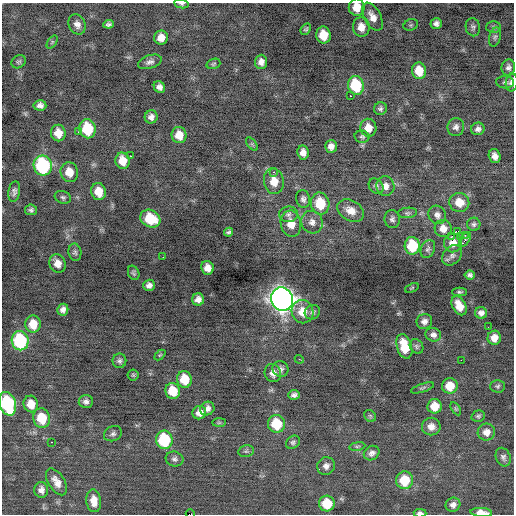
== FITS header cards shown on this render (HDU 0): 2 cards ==
NAXIS1  =                  512 / Axis length
NAXIS2  =                  512 / Axis length

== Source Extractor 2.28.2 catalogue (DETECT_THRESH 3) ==
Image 512 x 512 px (HDU 0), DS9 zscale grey, 1 PNG px = 1 image px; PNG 516 x 516 px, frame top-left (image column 1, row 512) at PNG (2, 3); each listed source drawn as its Kron ellipse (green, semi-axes under 4 px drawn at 4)
Background -0.24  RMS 0.9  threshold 2.7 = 3 sigma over >= 5 px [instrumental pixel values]
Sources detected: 146; all 146 listed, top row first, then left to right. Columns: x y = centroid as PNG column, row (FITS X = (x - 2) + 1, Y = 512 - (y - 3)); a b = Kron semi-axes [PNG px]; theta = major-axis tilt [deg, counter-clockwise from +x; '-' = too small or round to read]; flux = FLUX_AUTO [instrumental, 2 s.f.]
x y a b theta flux
181 4 7 4 -10 110
357 7 8 8 - 810
372 17 15 8 -61 550
77 24 10 8 -65 350
109 24 5 4 - 160
436 24 6 5 - 220
411 25 7 5 21 100
361 27 10 8 -85 570
473 27 9 7 -79 170
493 27 7 5 1 130
306 29 6 4 60 110
323 35 8 7 - 1200
495 37 10 5 74 160
161 38 7 7 - 510
52 42 7 4 54 85
19 62 7 6 - 120
150 62 12 6 19 260
261 62 7 6 - 350
213 64 7 5 18 96
508 67 8 7 - 210
419 71 8 7 - 1000
505 82 9 6 -4 140
512 82 9 6 83 250
356 85 9 8 - 2900
159 87 6 5 - 270
350 96 3 2 - 240
40 105 6 5 - 260
380 109 6 6 - 140
151 117 6 6 - 280
456 127 9 8 - 250
368 128 9 8 - 600
87 129 9 8 - 2500
478 129 7 6 - 210
78 132 3 2 - 120
58 133 8 7 - 720
179 135 8 7 - 780
362 137 7 6 - 130
252 144 8 4 -53 100
331 146 6 6 - 300
303 152 7 5 -84 360
130 156 2 2 - 390
495 156 7 6 - 350
123 161 8 7 - 840
43 165 10 9 - 6600
69 172 10 8 -74 800
274 172 3 3 - 110
274 181 13 10 -81 870
376 186 8 6 -50 170
385 186 10 9 - 400
14 192 10 6 80 220
98 192 9 7 -78 860
63 197 8 6 -20 140
303 199 9 7 -78 220
459 202 10 9 - 820
320 203 11 9 -78 1700
31 210 6 5 - 140
351 211 14 10 -31 650
407 213 9 5 5 130
289 214 9 7 6 240
437 215 9 8 - 280
150 219 10 8 -27 1800
392 219 9 7 -82 190
312 222 11 10 - 420
291 224 13 10 -82 850
474 224 6 6 - 150
443 228 8 8 - 520
458 231 3 2 - 1600
228 232 5 4 - 120
465 235 3 2 - 1000
461 236 3 3 - 55
451 237 2 2 - 520
465 240 8 4 59 240
453 243 9 9 - 360
412 246 9 7 -83 2100
428 249 9 6 64 170
75 252 9 6 -79 150
452 255 11 8 48 270
163 257 2 2 - 100
58 264 9 8 - 490
207 268 7 6 - 460
134 273 7 5 -65 110
470 275 5 4 - 160
149 285 6 5 - 260
412 288 7 3 24 68
459 292 7 4 -1 99
198 299 6 6 - 320
282 299 12 11 - 55000
459 306 10 6 -63 760
63 310 6 5 - 250
303 312 11 11 - 1000
312 312 8 7 - 160
481 313 6 5 - 250
424 321 8 7 - 270
33 324 9 7 -86 920
488 327 2 2 - 71
433 335 8 6 -17 250
494 338 7 6 - 520
20 341 9 8 - 5300
404 346 12 7 -73 1500
416 346 8 6 -55 140
160 355 6 4 44 74
299 359 4 3 - 54
461 360 2 2 - 270
119 361 7 7 - 170
280 369 8 7 - 240
273 373 9 8 - 380
133 375 5 5 - 81
184 379 8 7 - 1200
450 386 8 7 - 970
497 386 7 6 - 120
423 388 12 4 18 120
173 391 8 7 - 1200
294 395 6 5 - 200
86 401 7 6 - 220
8 404 12 8 -73 6100
31 404 8 7 - 770
435 406 7 7 - 990
207 409 7 6 - 300
456 409 7 4 -58 88
199 413 7 6 - 450
370 416 6 5 - 93
478 416 7 5 16 120
42 418 10 8 -76 1500
219 423 7 4 0 85
276 424 9 8 - 1900
431 426 9 9 - 450
486 432 9 8 - 440
113 434 9 7 22 190
164 440 9 8 - 3500
52 442 3 2 - 250
293 442 7 6 - 140
357 446 8 4 8 110
246 451 8 6 11 120
372 453 8 7 - 230
503 457 10 7 -67 200
174 459 9 7 -16 190
326 466 9 8 - 290
405 480 9 8 - 1700
56 482 15 8 -58 540
41 490 8 7 - 310
94 501 11 7 -83 660
327 504 8 8 - 1500
453 505 7 6 - 260
481 512 11 4 -4 570
420 513 6 3 -3 190
190 514 4 2 - 1700
At the frame edge (FLAGS 8, measured only in part): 7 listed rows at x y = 181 4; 357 7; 512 82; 8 404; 481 512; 420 513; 190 514